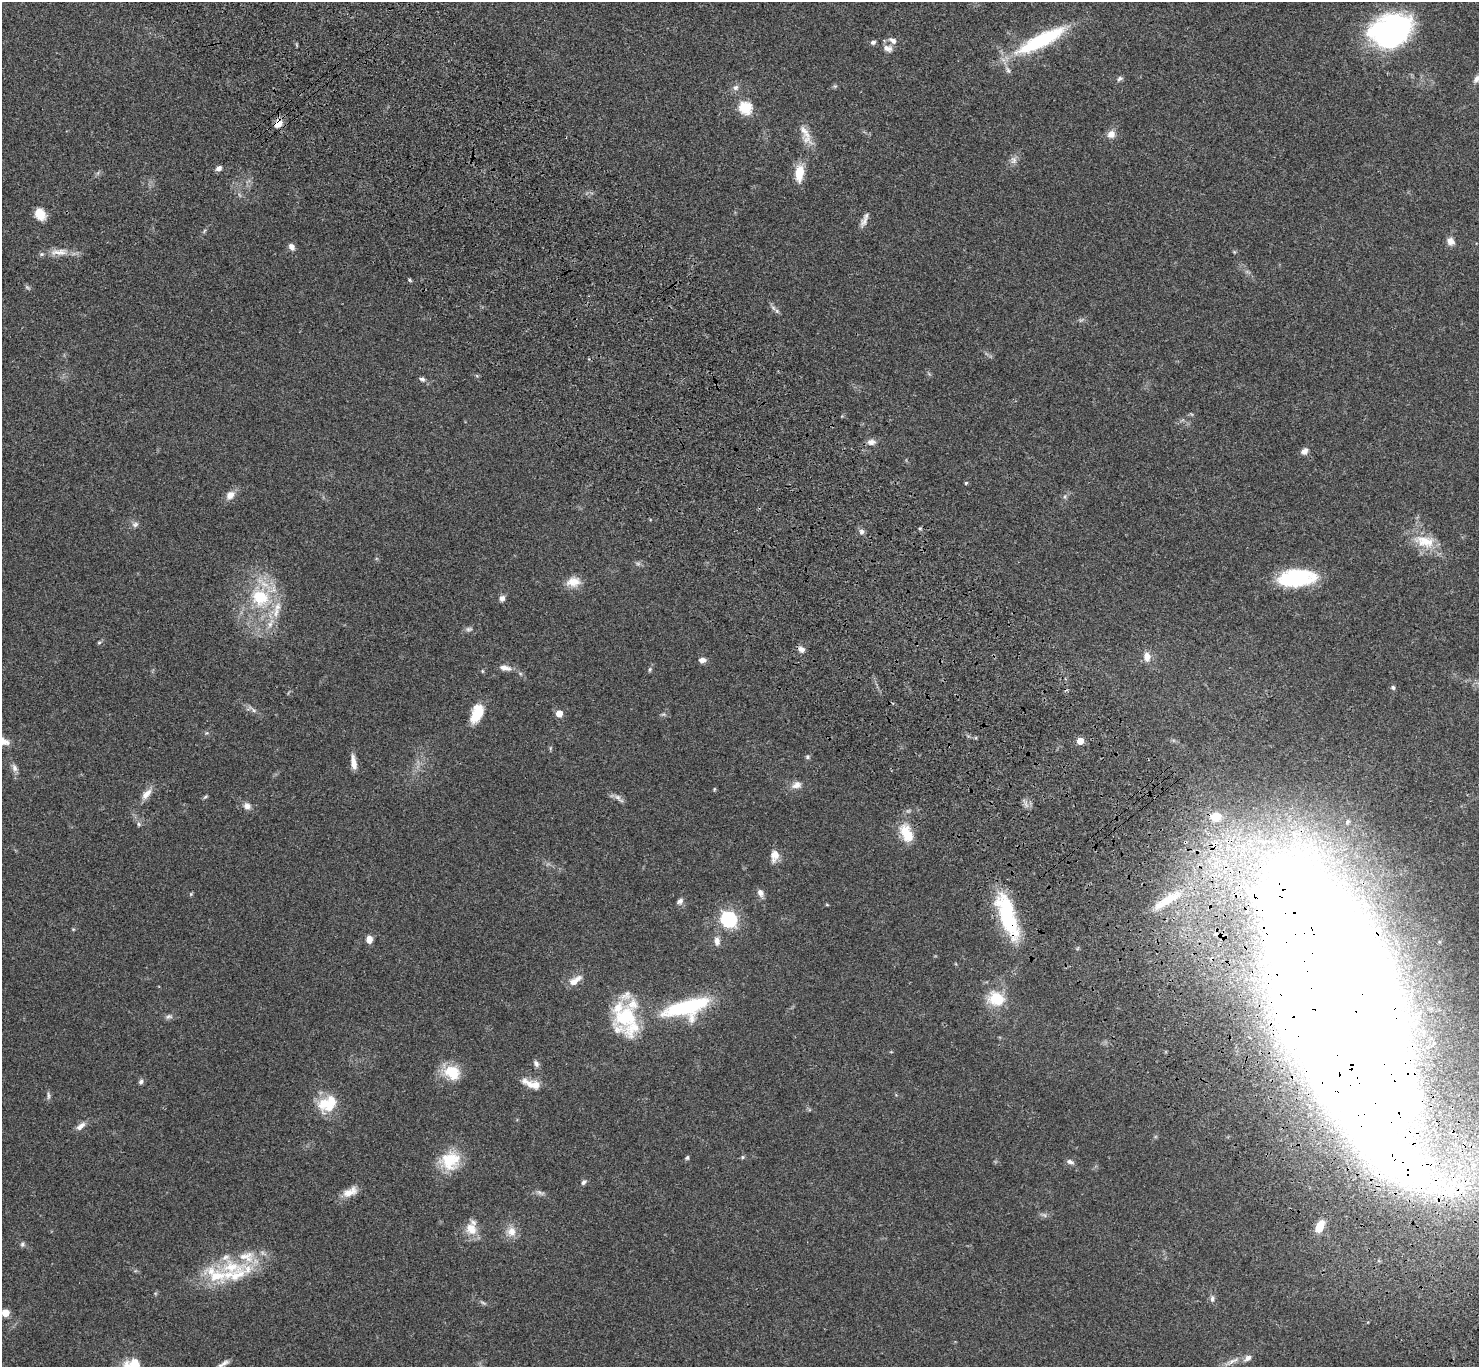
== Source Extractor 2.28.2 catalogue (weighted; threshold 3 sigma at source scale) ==
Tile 6 of 4 x 4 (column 2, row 2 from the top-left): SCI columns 1577-3053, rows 2976-4340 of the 6109 x 6091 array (HDU 1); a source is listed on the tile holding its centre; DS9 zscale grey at full resolution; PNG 1481 x 1369 px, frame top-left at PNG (2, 2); no overlay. Shown black and unused: <1% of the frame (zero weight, under 3 of 4 exposures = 6% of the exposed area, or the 3 px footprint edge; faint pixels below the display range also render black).
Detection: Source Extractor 2.28.2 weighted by HDU 2 'WHT'; one run over the whole footprint, this tile lists its part. Background 0.0504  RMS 0.0055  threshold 0.0246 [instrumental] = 3 sigma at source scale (4.5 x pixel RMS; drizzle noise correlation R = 1.50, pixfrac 1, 0.05/0.05 arcsec/px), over >= 5 px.
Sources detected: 128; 2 too faint to see at this stretch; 2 inside a brighter object's white glare — not listed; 14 inside a brighter listed object's ellipse — not listed separately; the other 110 listed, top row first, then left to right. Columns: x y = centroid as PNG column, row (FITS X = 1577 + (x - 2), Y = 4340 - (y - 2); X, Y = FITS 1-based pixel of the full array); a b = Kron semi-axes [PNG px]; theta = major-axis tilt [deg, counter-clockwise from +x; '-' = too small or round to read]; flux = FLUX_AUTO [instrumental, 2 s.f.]
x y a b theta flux
1391 31 39 29 24 110
893 40 11 7 -30 2.7
1041 40 65 15 27 44
873 42 7 5 16 1.3
887 48 13 9 -15 3.2
1008 70 12 6 -63 2
1120 79 8 5 40 1.3
1476 79 11 6 63 2.2
835 86 6 5 - 0.8
735 88 8 8 - 2.1
746 108 6 6 - 56
278 124 12 9 44 4.6
1111 134 10 9 - 3.9
806 135 31 11 -68 7.3
1013 160 11 9 -79 2.7
219 168 7 5 33 2.2
799 173 22 10 84 9.5
40 214 13 10 -58 7.7
864 221 16 8 57 3.1
204 231 7 4 47 0.79
1450 241 10 8 -47 3.5
291 247 8 6 -55 2.7
59 252 30 10 3 7
410 280 6 4 -61 0.7
27 287 10 4 -44 0.94
777 311 7 6 - 1.3
422 379 7 6 - 1.4
871 442 11 8 5 2.9
1304 451 9 7 33 2.8
966 483 5 4 - 0.58
230 495 12 9 47 4.4
1065 497 8 4 82 1.1
135 524 10 7 17 1.9
920 528 5 4 - 0.81
862 531 7 6 - 1.8
1424 541 33 16 -12 14
1296 578 36 16 4 44
573 582 18 13 8 6.7
260 597 31 26 -29 34
502 598 8 6 53 2.2
469 629 10 6 7 1.5
99 643 6 4 2 0.66
801 649 9 7 -34 2.5
1147 657 12 8 -84 4.4
702 660 8 6 4 2.6
505 668 15 7 -12 3.7
650 670 7 4 71 0.88
482 671 5 3 - 0.54
1393 687 5 5 - 1.2
253 710 15 5 -40 2.1
477 713 22 12 69 13
559 714 5 5 - 8
663 714 7 4 1 0.9
1080 741 5 5 - 9.2
550 748 6 4 89 0.65
807 757 6 5 - 0.93
353 762 18 6 -80 4.3
14 768 12 7 -69 2.4
796 785 14 9 20 3.8
714 789 6 3 89 0.51
146 794 18 8 47 4.5
205 797 8 4 35 0.76
619 798 17 6 -42 2.3
247 806 10 9 - 2.9
1216 817 12 9 7 10
1348 821 8 6 47 1.3
139 824 6 5 - 1
906 833 21 12 -63 14
774 856 15 9 82 5
760 893 11 8 -69 2.6
191 894 5 5 - 0.64
680 901 9 7 41 2
1167 901 39 9 30 13
827 905 5 3 - 0.47
1007 918 61 19 -74 43
729 919 7 7 - 140
73 929 5 3 - 0.49
369 939 8 7 - 3.4
717 941 13 8 -81 3.2
575 981 18 8 35 5.2
996 999 23 19 -20 15
1338 1003 170 59 -69 7700
686 1007 55 20 15 52
169 1016 11 6 16 1.8
625 1017 33 28 20 29
536 1063 10 6 -62 1.8
452 1072 20 17 -27 14
141 1082 7 6 - 1.6
529 1084 24 9 -31 5.8
48 1095 13 4 -86 1.3
326 1104 26 19 -8 15
80 1126 13 6 40 3.2
742 1157 6 4 22 0.81
687 1158 6 5 - 0.9
450 1160 26 23 26 19
1070 1162 11 6 -18 1.7
584 1182 8 5 49 1.4
350 1192 20 10 24 6.3
540 1193 13 5 -19 1.8
1044 1215 8 4 -44 1.2
1319 1226 13 8 62 8.9
471 1229 17 14 -63 8.4
511 1231 14 12 -84 5.7
23 1244 7 6 - 1.2
231 1267 42 19 1 27
1212 1299 9 6 -89 1.7
5 1313 5 5 - 13
1232 1361 25 5 25 3.8
224 1363 14 7 27 2.8
135 1364 18 15 -54 10
Overlapping masked pixels (flux is a lower limit): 4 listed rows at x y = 278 124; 1167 901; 1007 918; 1338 1003
Isophote crosses this tile's border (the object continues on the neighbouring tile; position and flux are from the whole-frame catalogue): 3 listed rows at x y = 1476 79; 224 1363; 135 1364